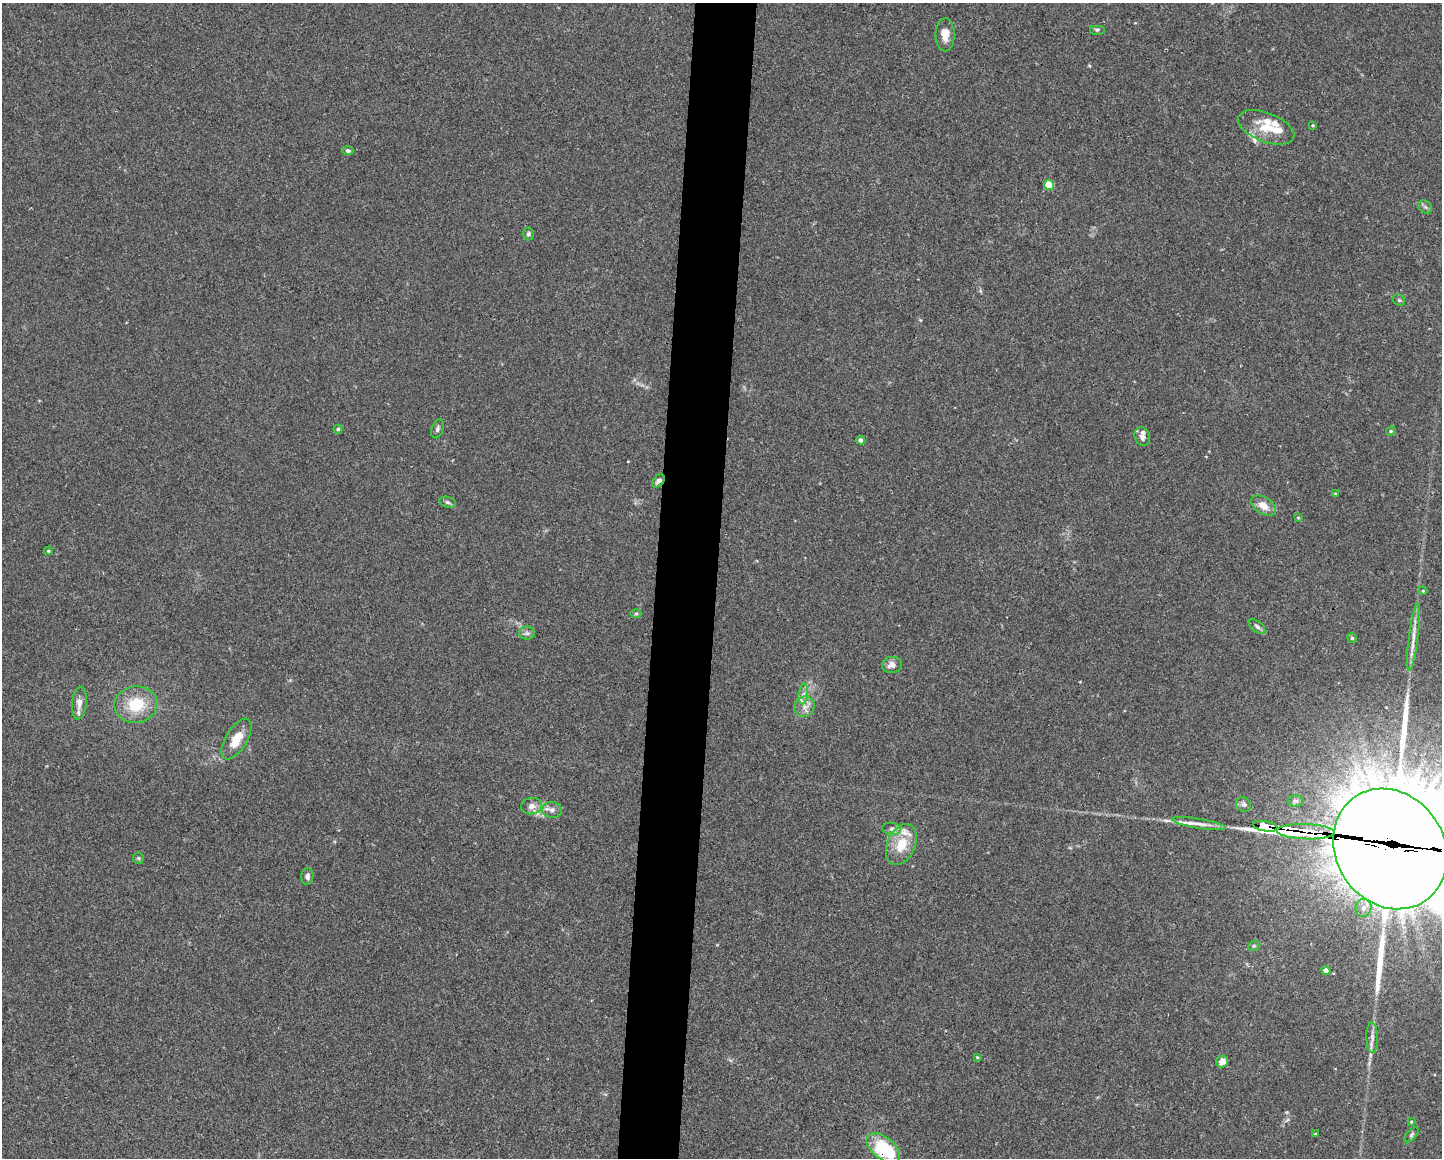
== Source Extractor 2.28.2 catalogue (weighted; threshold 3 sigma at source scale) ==
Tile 5 of 3 x 4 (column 2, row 2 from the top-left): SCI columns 1661-3100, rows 2313-3468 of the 4647 x 4626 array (HDU 1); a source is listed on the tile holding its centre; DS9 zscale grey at full resolution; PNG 1444 x 1160 px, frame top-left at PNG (2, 3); each listed source drawn as its Kron ellipse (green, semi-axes under 4 px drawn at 4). Shown black and unused: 4% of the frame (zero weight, under 2 of 3 exposures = <1% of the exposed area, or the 3 px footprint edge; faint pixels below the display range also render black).
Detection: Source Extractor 2.28.2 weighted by HDU 2 'WHT'; one run over the whole footprint, this tile lists its part. Background 0.0671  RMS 0.0056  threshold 0.0253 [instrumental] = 3 sigma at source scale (4.5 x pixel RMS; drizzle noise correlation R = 1.50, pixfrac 1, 0.05/0.05 arcsec/px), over >= 5 px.
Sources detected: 70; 4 inside a brighter object's white glare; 2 long thin detections or spike segments (spike, bleed or trail) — neither listed nor drawn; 10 inside a brighter listed object's ellipse — not listed separately; the other 54 listed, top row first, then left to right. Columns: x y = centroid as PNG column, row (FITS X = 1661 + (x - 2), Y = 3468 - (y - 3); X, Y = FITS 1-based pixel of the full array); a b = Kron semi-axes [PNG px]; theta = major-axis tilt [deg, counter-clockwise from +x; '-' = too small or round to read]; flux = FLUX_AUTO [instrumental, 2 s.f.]
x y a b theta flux
1097 30 8 5 0 1
945 35 16 9 -89 6.6
1313 125 3 2 - 0.57
1266 127 30 14 -21 13
348 151 5 4 - 1
1049 185 5 5 - 19
1425 207 7 6 - 1.2
528 234 6 5 - 1.3
1399 300 6 5 - 1
338 429 4 4 - 0.76
437 429 10 6 70 1.6
1391 431 5 4 - 0.72
1142 436 9 7 -70 2.7
861 440 4 4 - 2.6
659 481 7 5 45 2.2
1336 494 4 2 - 0.57
448 502 8 5 -18 1.4
1263 506 14 8 -31 6.6
1298 518 3 3 - 0.58
48 551 4 4 - 0.76
1423 591 4 4 - 0.59
636 614 6 4 0 0.72
1257 627 10 5 -38 1.6
527 633 8 6 -2 1.6
1413 637 34 4 83 5.8
1352 638 5 4 - 0.79
892 665 10 8 7 3.5
803 694 10 4 83 2.3
79 703 16 7 85 3.8
136 705 21 18 6 19
805 707 11 9 46 3.9
236 739 23 10 59 11
1296 801 8 6 0 1.4
1243 804 8 7 - 1.7
531 806 10 8 10 3.6
552 810 10 8 -5 2.5
1199 824 27 5 -9 4.8
1265 826 13 5 -10 480
892 829 9 6 -9 2.1
1306 832 29 7 -2 1200
901 845 21 14 66 14
1390 849 63 54 -56 18000
138 858 6 5 - 0.81
307 876 8 6 85 1.9
1363 908 9 8 - 2.6
1254 946 6 5 - 0.87
1326 970 5 4 - 2.9
1372 1038 15 6 -88 3
977 1057 3 3 - 0.55
1222 1062 6 5 - 4.9
1411 1122 4 3 - 0.59
1315 1134 3 3 - 0.48
1412 1135 9 5 49 1.2
883 1148 19 11 -38 35
Overlapping masked pixels (flux is a lower limit): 5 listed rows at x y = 659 481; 1265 826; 1306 832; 1390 849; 883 1148
Isophote crosses this tile's border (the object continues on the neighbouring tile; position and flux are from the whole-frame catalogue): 2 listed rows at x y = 1390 849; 883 1148